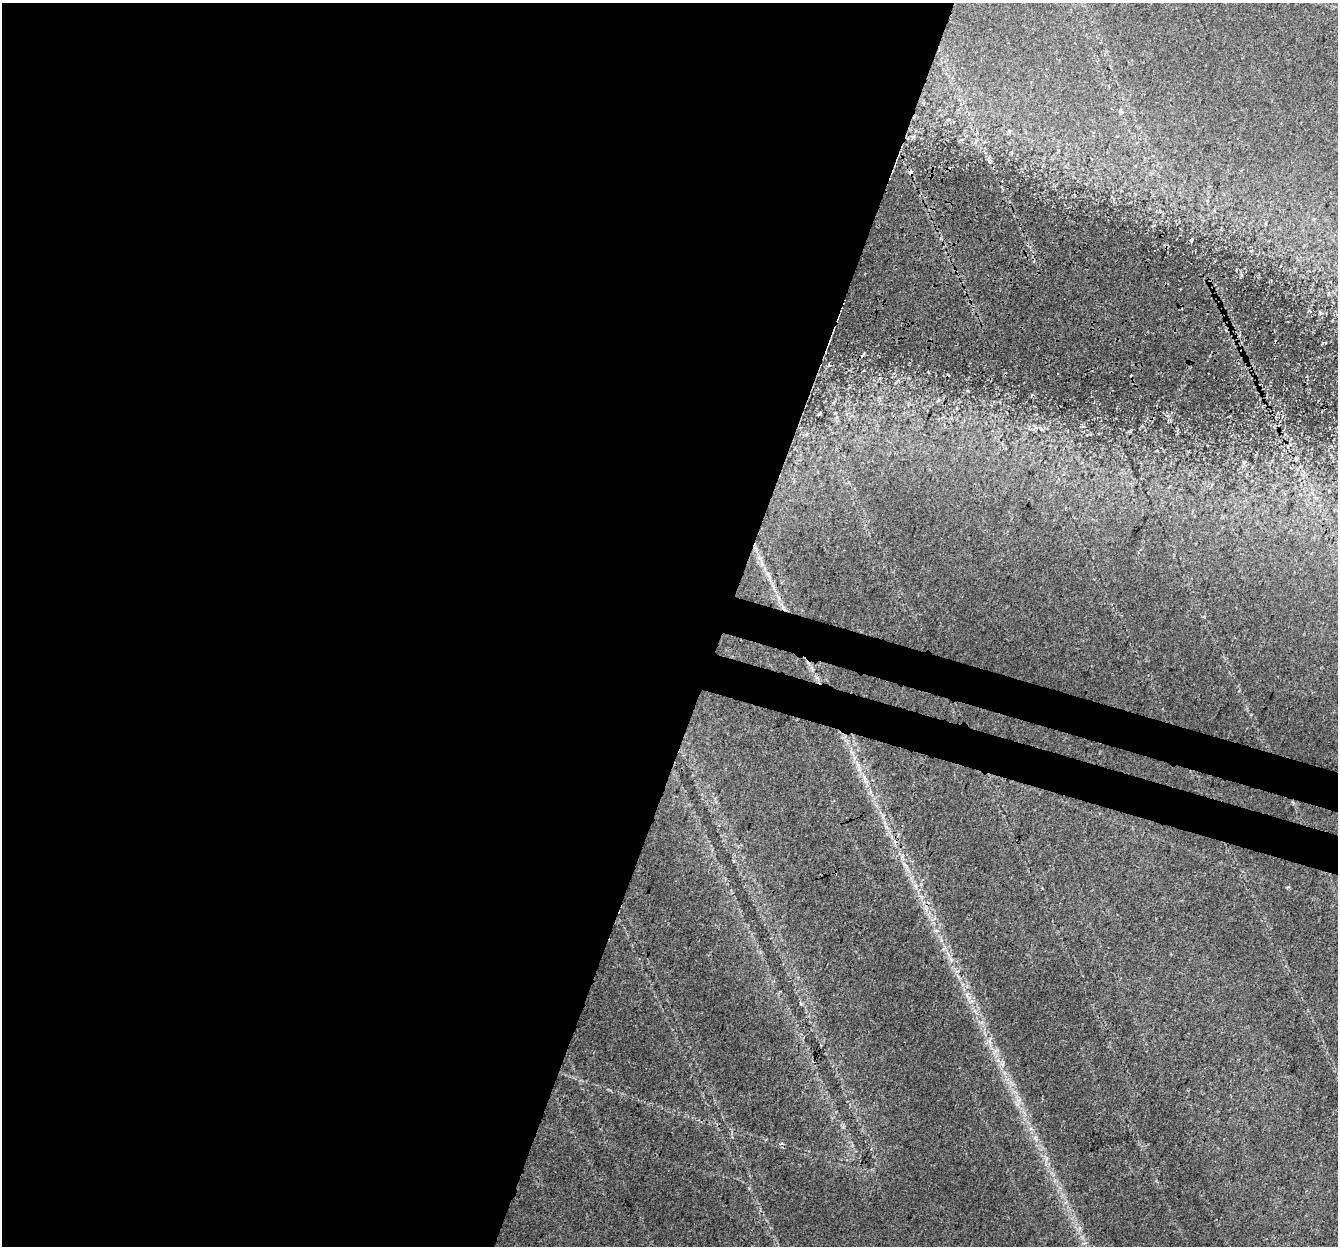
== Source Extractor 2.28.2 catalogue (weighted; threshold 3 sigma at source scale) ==
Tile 5 of 4 x 4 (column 1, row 2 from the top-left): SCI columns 24-1359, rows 2762-4005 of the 5397 x 5587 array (HDU 1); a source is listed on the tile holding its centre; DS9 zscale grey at full resolution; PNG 1340 x 1248 px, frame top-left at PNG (2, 3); no overlay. Shown black and unused: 57% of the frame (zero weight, under 3 of 4 exposures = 5% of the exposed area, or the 3 px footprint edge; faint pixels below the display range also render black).
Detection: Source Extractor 2.28.2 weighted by HDU 2 'WHT'; one run over the whole footprint, this tile lists its part. Background 0.0675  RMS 0.005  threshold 0.0227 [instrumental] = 3 sigma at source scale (4.5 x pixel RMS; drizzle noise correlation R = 1.50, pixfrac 1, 0.0396/0.0396 arcsec/px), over >= 5 px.
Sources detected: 6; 2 cosmic-ray / hot-pixel residue — not listed; the other 4 listed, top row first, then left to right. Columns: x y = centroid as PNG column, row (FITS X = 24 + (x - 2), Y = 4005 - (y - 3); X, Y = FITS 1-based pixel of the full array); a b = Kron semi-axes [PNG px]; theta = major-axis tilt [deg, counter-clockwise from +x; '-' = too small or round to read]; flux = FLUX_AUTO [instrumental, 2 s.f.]
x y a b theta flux
990 161 7 4 -71 0.95
819 413 4 2 - 0.52
768 574 7 4 -72 1.2
865 779 15 4 -68 2.6